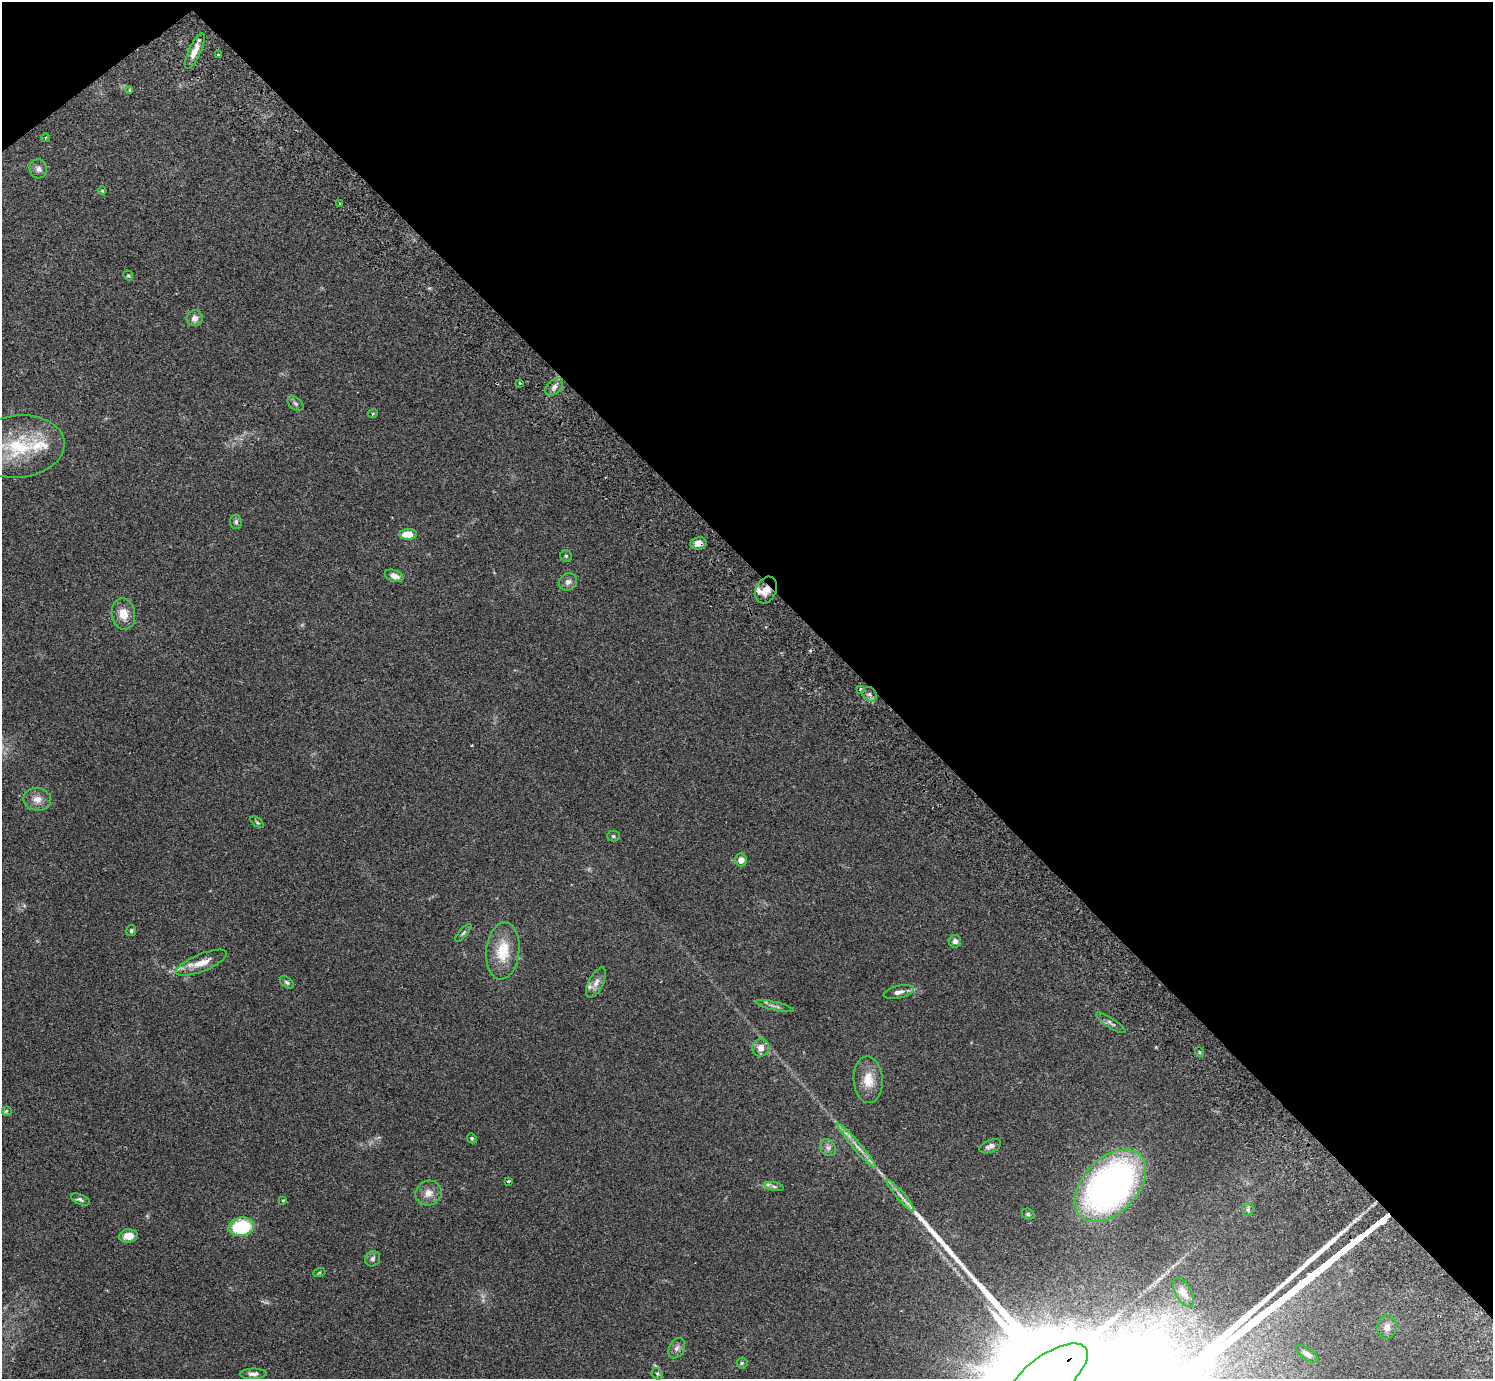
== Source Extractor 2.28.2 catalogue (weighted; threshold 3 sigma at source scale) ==
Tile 3 of 4 x 4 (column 3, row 1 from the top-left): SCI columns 3031-4521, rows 4333-5709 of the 6062 x 6050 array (HDU 1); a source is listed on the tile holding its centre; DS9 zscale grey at full resolution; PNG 1495 x 1381 px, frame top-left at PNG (2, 2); each listed source drawn as its Kron ellipse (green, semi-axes under 4 px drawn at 4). Shown black and unused: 42% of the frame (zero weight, under 2 of 3 exposures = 3% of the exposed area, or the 3 px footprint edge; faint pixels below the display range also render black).
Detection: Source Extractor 2.28.2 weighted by HDU 2 'WHT'; one run over the whole footprint, this tile lists its part. Background 0.0986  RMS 0.009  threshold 0.0404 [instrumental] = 3 sigma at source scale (4.5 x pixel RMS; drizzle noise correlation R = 1.50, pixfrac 1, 0.05/0.05 arcsec/px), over >= 5 px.
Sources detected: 72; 2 cosmic-ray / hot-pixel residue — neither listed nor drawn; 3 inside a brighter listed object's ellipse — not listed separately; the other 67 listed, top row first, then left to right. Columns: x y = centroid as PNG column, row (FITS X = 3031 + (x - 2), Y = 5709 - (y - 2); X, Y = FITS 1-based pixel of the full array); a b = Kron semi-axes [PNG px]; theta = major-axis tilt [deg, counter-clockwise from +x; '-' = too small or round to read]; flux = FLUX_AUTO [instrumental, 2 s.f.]
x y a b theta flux
195 51 19 6 65 8
218 55 3 2 - 0.76
130 90 4 3 - 2
45 138 4 2 - 0.59
38 169 9 9 - 4
102 191 4 4 - 0.84
339 203 4 2 - 0.75
128 276 5 4 - 1
195 318 8 8 - 4.8
520 383 3 3 - 1.1
554 387 10 7 46 4.1
295 404 9 6 -40 1.9
373 413 5 3 - 0.65
18 446 46 31 5 63
236 522 7 6 - 2
408 534 8 5 1 14
698 543 8 6 9 5.3
566 556 5 5 - 1.3
394 576 9 6 -19 5.5
568 582 9 8 - 3.8
766 590 14 10 63 8.5
123 614 16 11 -80 11
861 689 3 3 - 2.2
869 694 8 6 -45 2.7
37 799 14 11 -8 7.5
257 822 8 4 -36 1.3
613 836 6 5 - 1.3
741 860 6 6 - 5.6
131 931 5 5 - 1.4
463 933 11 4 49 1.8
955 941 6 6 - 3.1
503 951 28 16 84 26
202 963 27 8 22 13
287 982 8 5 -36 1.8
596 983 16 7 63 5.6
899 992 15 6 13 4.8
775 1006 20 3 -13 2.8
1111 1023 17 4 -33 3.2
761 1048 9 8 - 7.3
1199 1052 5 3 - 0.79
868 1080 23 14 -86 16
6 1111 5 5 - 1.2
472 1138 5 4 - 1.2
857 1146 29 3 -50 7.5
990 1146 11 6 22 3.5
828 1148 9 7 -58 3.3
508 1181 3 3 - 1.1
774 1186 10 4 -11 2.3
1110 1186 43 27 47 310
428 1193 13 12 - 7.7
900 1196 20 2 -49 3.8
80 1199 10 5 -23 2.1
283 1200 4 3 - 0.82
1248 1209 7 5 89 1.8
1028 1214 6 5 - 1.6
241 1227 13 9 10 49
128 1236 9 6 8 8.1
373 1259 8 7 - 2.6
319 1273 6 4 20 1
1183 1292 16 8 -60 5.9
1387 1327 12 10 84 5.6
677 1348 11 7 61 3.6
1307 1354 13 5 -34 4.5
742 1363 5 5 - 1.5
253 1374 13 5 2 3.5
657 1374 6 5 - 1.3
1047 1377 49 21 37 40000
Overlapping masked pixels (flux is a lower limit): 3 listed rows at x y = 698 543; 766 590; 1047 1377
Isophote crosses this tile's border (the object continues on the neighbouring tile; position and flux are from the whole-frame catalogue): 1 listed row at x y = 1047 1377